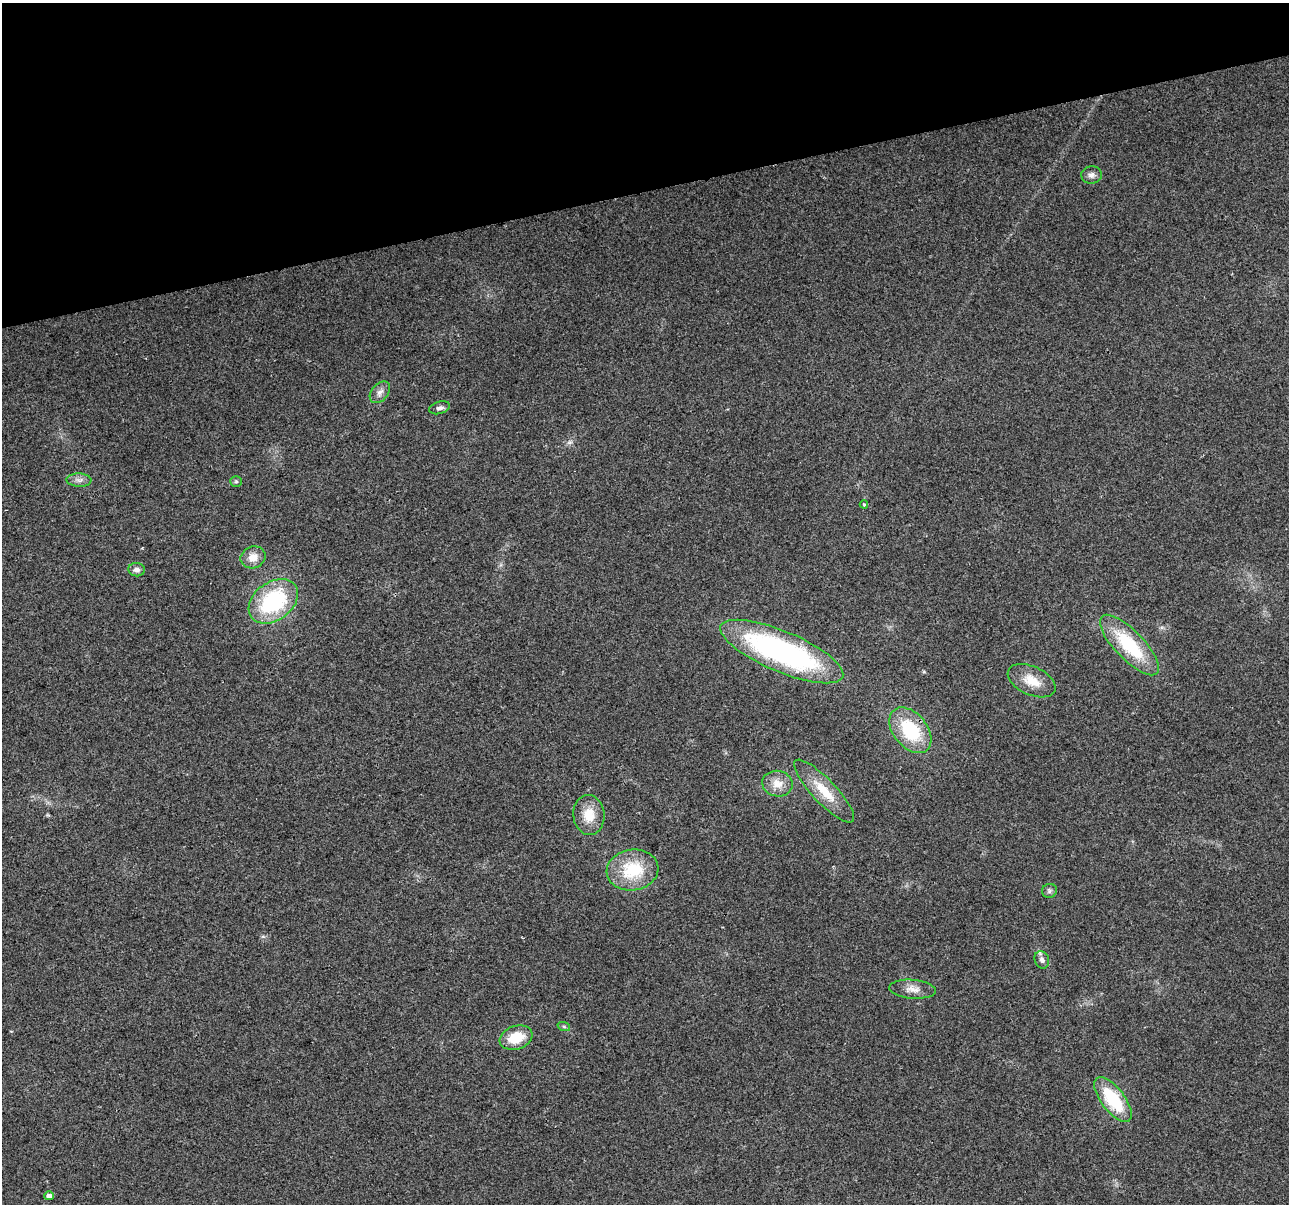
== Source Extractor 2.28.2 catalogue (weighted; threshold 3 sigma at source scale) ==
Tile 3 of 4 x 4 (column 3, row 1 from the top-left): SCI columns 2576-3862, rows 3703-4904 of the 5150 x 4949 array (HDU 1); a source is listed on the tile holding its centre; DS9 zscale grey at full resolution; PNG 1291 x 1206 px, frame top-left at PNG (2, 3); each listed source drawn as its Kron ellipse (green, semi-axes under 4 px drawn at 4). Shown black and unused: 16% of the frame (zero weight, under 2 of 3 exposures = <1% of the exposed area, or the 3 px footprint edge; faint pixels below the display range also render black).
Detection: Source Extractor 2.28.2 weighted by HDU 2 'WHT'; one run over the whole footprint, this tile lists its part. Background 0.0568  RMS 0.0076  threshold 0.0341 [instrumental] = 3 sigma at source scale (4.5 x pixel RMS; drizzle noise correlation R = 1.50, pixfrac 1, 0.0396/0.0396 arcsec/px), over >= 5 px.
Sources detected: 24; all 24 listed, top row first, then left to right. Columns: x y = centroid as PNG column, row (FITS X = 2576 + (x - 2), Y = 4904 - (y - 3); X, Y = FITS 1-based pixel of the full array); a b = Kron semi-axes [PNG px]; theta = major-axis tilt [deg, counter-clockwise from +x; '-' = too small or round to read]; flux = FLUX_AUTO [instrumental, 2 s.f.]
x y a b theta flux
1091 175 10 8 3 3.4
380 392 12 8 50 4.2
440 408 11 6 15 2.7
79 480 12 6 -3 3.8
236 481 6 5 - 1.2
864 504 4 3 - 1
253 557 12 11 - 8.2
137 570 8 6 -7 3.4
273 601 27 19 36 75
1129 645 39 14 -46 48
782 651 66 20 -23 180
1032 681 25 14 -25 15
910 730 26 17 -51 45
777 784 15 12 -10 9.8
824 791 42 12 -46 21
589 815 20 15 -85 16
632 870 26 20 10 37
1049 891 7 7 - 1.9
1042 960 9 7 -67 3.3
913 989 23 9 -4 7.8
564 1027 6 4 -20 1.3
516 1038 17 11 19 19
1113 1100 27 11 -53 41
49 1196 4 4 - 4.2
Overlapping masked pixels (flux is a lower limit): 1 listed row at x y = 910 730